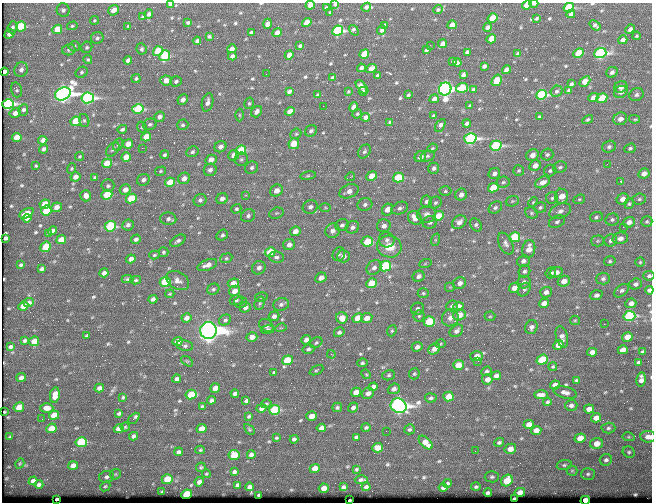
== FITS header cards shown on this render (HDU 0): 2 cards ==
NAXIS1  =                  650 / Width of table row in bytes
NAXIS2  =                  500 / Number of rows in table

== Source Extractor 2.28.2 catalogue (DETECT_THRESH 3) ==
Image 650 x 500 px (HDU 0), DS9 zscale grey, 1 PNG px = 1 image px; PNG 654 x 504 px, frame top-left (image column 1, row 500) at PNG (2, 3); each listed source drawn as its Kron ellipse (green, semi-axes under 4 px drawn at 4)
Background 363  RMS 1.2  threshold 3.7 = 3 sigma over >= 5 px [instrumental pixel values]
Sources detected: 598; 1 with non-positive FLUX_AUTO (blend fragments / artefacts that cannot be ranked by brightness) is neither listed nor drawn; of the other 597, the 500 brightest by FLUX_AUTO listed and drawn (97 fainter detections omitted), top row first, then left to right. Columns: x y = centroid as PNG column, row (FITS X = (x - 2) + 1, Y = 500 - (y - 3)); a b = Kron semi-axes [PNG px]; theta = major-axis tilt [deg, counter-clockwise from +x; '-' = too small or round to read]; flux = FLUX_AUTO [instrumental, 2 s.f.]
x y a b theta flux
534 3 4 3 - 200
170 4 3 3 - 120
335 4 4 3 - 170
310 5 4 4 - 790
527 5 5 4 - 2400
366 7 5 4 - 260
326 8 4 3 - 190
569 8 5 4 - 5000
63 10 7 6 - 240
114 10 6 5 - 790
438 10 5 4 - 120
330 12 3 3 - 98
149 14 4 4 - 280
571 14 4 4 - 310
143 17 3 3 - 120
493 18 5 4 - 3100
536 18 4 3 - 120
94 20 4 4 - 98
188 22 4 3 - 120
307 23 5 4 - 1500
267 24 5 4 - 540
384 25 3 3 - 120
452 25 5 4 - 660
595 25 6 3 -38 190
21 26 5 5 - 3700
72 26 5 4 - 120
128 26 3 3 - 92
13 27 6 5 - 180
487 27 4 3 - 270
57 29 5 4 - 1800
630 29 5 4 - 290
354 30 6 3 -53 200
382 30 5 3 - 270
338 31 5 5 - 11000
251 32 4 3 - 160
277 33 5 4 - 800
9 34 5 4 - 440
209 36 4 3 - 130
637 36 4 3 - 96
97 38 6 5 - 210
491 39 5 4 - 1700
623 40 5 4 - 480
197 41 4 4 - 240
443 44 5 4 - 660
430 45 2 2 - 150
74 46 6 5 - 170
300 46 4 3 - 180
87 47 6 5 - 140
142 49 6 5 - 140
232 49 4 4 - 370
69 50 6 5 - 230
426 50 3 3 - 150
158 51 5 4 - 4300
467 52 4 3 - 230
579 53 5 4 - 2400
600 53 6 5 - 17000
364 54 5 4 - 3400
518 54 4 3 - 230
289 55 5 4 - 780
165 56 5 5 - 4600
232 56 4 4 - 280
88 60 5 4 - 120
128 60 4 4 - 360
453 61 3 3 - 110
457 62 4 3 - 220
484 66 4 3 - 220
361 68 4 3 - 300
371 68 5 4 - 650
21 70 7 6 - 350
507 70 5 4 - 610
4 72 4 3 - 570
82 72 6 5 - 150
612 72 6 5 - 280
266 74 2 2 - 94
378 75 4 3 - 190
463 75 4 3 - 210
136 78 4 4 - 160
332 78 4 3 - 180
166 80 6 5 - 600
497 80 6 4 58 2400
176 81 6 5 - 200
585 81 6 4 42 1300
571 84 4 3 - 150
362 87 8 4 -48 310
621 87 7 5 25 440
462 88 6 4 16 3700
445 89 6 6 - 45000
473 89 4 3 - 110
16 90 7 5 -74 160
569 90 3 3 - 140
289 91 4 3 - 220
348 91 3 3 - 93
363 91 4 4 - 240
557 91 6 5 - 180
621 92 7 5 33 420
63 94 8 6 28 53000
318 95 4 3 - 98
408 95 3 3 - 100
542 95 5 4 - 11000
636 95 7 6 - 260
88 98 6 5 - 19000
593 98 5 4 - 840
602 98 5 4 - 3100
434 99 4 4 - 440
183 100 5 5 - 440
207 102 9 5 76 430
249 103 6 4 74 120
8 104 6 5 - 16000
323 106 2 2 - 120
470 106 4 3 - 170
354 107 5 4 - 570
138 109 6 5 - 5200
23 110 6 4 69 310
290 111 5 4 - 700
257 112 6 5 - 380
15 113 6 5 - 470
357 114 5 4 - 110
239 115 6 4 -90 130
434 116 4 3 - 130
159 117 5 5 - 330
365 117 5 4 - 420
539 117 3 3 - 110
588 119 6 4 32 140
620 119 7 6 - 500
634 119 5 3 - 200
84 120 6 5 - 160
76 121 5 4 - 3100
390 122 4 3 - 130
467 123 4 3 - 220
150 124 7 5 22 180
183 125 5 5 - 180
440 125 7 4 61 420
142 127 6 4 -64 110
122 129 5 4 - 200
311 131 6 5 - 210
296 134 6 5 - 130
17 137 5 4 - 1600
146 137 5 4 - 1500
470 138 6 5 - 19000
43 140 4 4 - 470
128 144 5 4 - 880
294 144 5 5 - 1700
118 145 6 4 62 150
496 146 6 5 - 11000
220 147 6 5 - 370
609 147 7 6 - 210
142 148 2 2 - 650
432 148 5 4 - 110
630 148 6 4 20 160
44 149 5 4 - 240
113 149 8 5 49 190
241 150 5 4 - 3500
364 151 7 5 55 200
192 152 6 5 - 180
165 155 4 4 - 160
234 155 5 5 - 740
532 155 6 5 - 470
547 155 6 6 - 180
428 156 7 5 16 200
80 157 4 4 - 110
126 157 5 4 - 1200
420 157 6 5 - 560
241 159 7 6 - 230
211 160 5 5 - 680
107 163 5 4 - 2000
607 164 3 2 - 230
36 166 3 2 - 93
535 166 6 5 - 640
560 167 7 5 23 180
252 168 6 6 - 220
434 168 5 5 - 270
72 169 5 4 - 100
210 170 6 6 - 350
519 170 5 5 - 140
161 171 6 4 16 120
550 171 6 5 - 190
644 173 6 5 - 590
494 174 6 5 - 340
308 176 8 4 9 160
372 176 5 4 - 1700
75 177 5 4 - 490
95 177 4 3 - 110
350 177 5 3 - 99
184 178 6 5 - 570
398 178 5 5 - 4600
143 180 6 5 - 350
621 181 3 3 - 110
170 182 5 4 - 2100
503 182 6 5 - 160
542 182 7 5 27 640
108 186 6 6 - 200
493 188 5 4 - 2800
125 190 5 5 - 670
276 191 6 5 - 670
349 191 10 6 23 630
445 191 6 5 - 130
107 195 5 4 - 3000
246 195 3 3 - 130
461 195 6 5 - 450
86 196 5 5 - 530
562 196 8 6 -85 1100
131 198 5 4 - 2800
552 198 6 6 - 170
222 199 6 5 - 390
579 199 6 4 22 110
623 199 6 5 - 600
639 199 6 5 - 150
200 200 7 6 - 240
512 201 7 5 21 120
426 202 6 5 - 250
533 202 5 4 - 98
435 203 6 5 - 180
45 204 5 4 - 1700
629 204 5 4 - 130
365 205 7 6 - 300
56 207 5 4 - 550
310 207 8 6 26 370
540 207 6 5 - 190
325 208 5 3 - 93
400 208 8 6 25 280
495 208 7 5 34 190
236 209 5 4 - 140
387 210 6 5 - 1100
46 211 5 4 - 3100
560 211 11 7 24 400
26 213 7 4 29 1100
276 213 7 5 19 130
531 213 7 5 -22 150
427 214 9 8 - 440
248 216 7 6 - 230
439 216 5 4 - 1700
596 217 6 5 - 160
27 218 4 4 - 350
415 218 7 6 - 1100
168 219 8 6 -3 270
612 220 6 6 - 200
430 222 7 6 - 270
459 222 8 6 39 410
557 222 8 5 27 210
629 222 6 5 - 470
647 222 6 5 - 130
128 225 6 5 - 250
342 225 7 5 25 250
476 225 7 5 -53 180
110 226 6 5 - 6100
384 226 7 6 - 430
352 227 7 6 - 320
623 227 2 2 - 250
53 231 5 4 - 300
295 231 5 4 - 660
333 231 7 7 - 500
49 234 4 3 - 110
222 235 6 5 - 200
514 237 5 5 - 4800
5 238 4 3 - 250
620 238 8 6 12 380
136 239 5 4 - 290
61 240 5 4 - 1100
387 240 8 7 - 360
435 240 6 4 72 120
178 241 8 5 32 230
367 241 6 5 - 2800
598 241 6 5 - 150
611 241 6 6 - 220
506 243 11 7 -65 350
289 245 6 5 - 470
46 247 6 4 41 2200
389 247 12 11 - 1600
529 249 9 6 77 870
163 252 5 5 - 130
270 252 5 4 - 2500
339 254 7 6 - 210
154 255 5 4 - 120
343 256 6 6 - 470
276 257 7 5 -7 260
226 258 6 4 23 140
131 259 5 4 - 560
523 261 6 5 - 310
610 261 6 4 14 130
640 262 4 4 - 100
425 264 6 4 20 97
21 265 4 3 - 130
207 265 10 5 20 550
385 266 6 5 - 6900
259 268 7 6 - 330
374 268 8 6 50 390
42 269 4 3 - 190
524 271 6 5 - 200
556 272 6 5 - 440
104 273 4 4 - 360
551 273 6 5 - 210
419 276 6 5 - 340
649 276 5 4 - 170
321 278 6 5 - 650
127 279 6 4 1 150
603 279 7 6 - 200
136 280 5 4 - 130
178 281 12 8 -30 510
564 281 6 5 - 660
165 282 5 5 - 5400
524 282 7 6 - 320
233 283 5 4 - 850
371 283 5 5 - 2300
460 283 6 5 - 420
636 284 6 5 - 230
450 287 5 5 - 110
514 288 5 5 - 600
213 289 6 5 - 170
524 290 7 5 52 190
649 290 4 4 - 300
234 291 6 5 - 710
621 291 8 5 39 250
546 292 6 5 - 380
423 293 5 4 - 130
170 294 4 3 - 94
596 295 6 4 20 260
261 297 6 5 - 130
153 299 4 4 - 310
236 300 6 5 - 180
241 302 6 5 - 220
29 303 5 4 - 300
260 303 7 5 71 150
544 303 5 4 - 670
631 303 5 5 - 490
281 304 8 6 16 260
23 306 5 4 - 1300
452 306 6 5 - 190
245 307 6 5 - 440
458 307 5 4 - 1200
418 309 6 6 - 250
459 315 6 5 - 830
274 316 5 4 - 310
419 316 5 5 - 140
490 316 5 5 - 100
629 316 6 5 - 13000
186 318 5 4 - 510
342 318 6 5 - 920
358 318 5 4 - 1700
367 318 6 5 - 680
450 318 9 8 - 440
225 320 6 5 - 190
575 320 5 4 - 98
429 322 5 5 - 3500
604 324 2 2 - 330
266 326 8 6 -34 310
531 327 7 6 - 300
281 328 6 3 15 93
268 329 7 3 8 120
208 331 8 8 - 120000
392 331 6 4 68 120
456 331 7 5 37 320
339 332 5 4 - 210
87 336 3 3 - 93
252 337 5 4 - 530
562 337 11 6 -75 400
627 337 5 4 - 1100
306 340 5 4 - 400
25 341 4 3 - 150
34 341 5 4 - 1100
177 341 5 4 - 1100
316 343 6 5 - 140
440 344 5 4 - 100
558 345 5 4 - 870
185 346 8 5 -11 190
10 347 4 3 - 210
417 347 5 4 - 340
308 349 6 4 14 190
434 349 6 5 - 510
623 350 5 4 - 740
592 352 5 4 - 400
643 352 4 3 - 200
331 354 4 2 - 240
477 356 6 5 - 720
287 360 5 4 - 2700
542 360 6 5 - 3900
187 361 7 3 -36 100
478 361 2 2 - 160
639 362 4 3 - 160
362 363 5 4 - 150
458 365 5 5 - 1200
553 367 4 4 - 100
316 370 7 4 27 120
486 371 5 4 - 210
274 372 3 3 - 120
366 374 5 4 - 99
414 374 6 5 - 120
389 375 6 5 - 150
496 376 5 4 - 420
21 377 5 4 - 310
176 379 4 4 - 260
487 379 5 5 - 600
576 380 4 3 - 120
641 380 7 4 81 530
555 385 5 4 - 770
373 387 5 4 - 500
99 388 5 4 - 370
215 388 5 4 - 970
394 389 6 5 - 280
356 392 5 4 - 760
565 392 12 6 -13 400
235 393 4 3 - 200
368 393 6 5 - 380
55 395 7 5 80 960
191 395 6 5 - 2400
541 395 7 4 -1 430
448 396 5 5 - 1300
123 397 3 3 - 110
431 398 6 4 6 200
211 400 4 4 - 250
246 401 4 4 - 220
547 402 4 4 - 150
266 404 5 3 - 110
571 405 6 5 - 260
202 406 3 3 - 100
399 406 8 7 - 51000
19 407 5 4 - 1500
337 407 5 4 - 140
353 407 5 4 - 290
47 408 6 5 - 720
261 408 5 4 - 300
589 409 5 4 - 620
274 410 5 5 - 7800
5 412 3 2 - 97
119 413 4 3 - 190
54 415 5 4 - 1400
249 416 4 3 - 130
312 416 5 4 - 1000
134 418 6 3 45 260
596 418 5 4 - 690
42 419 2 2 - 150
529 424 5 4 - 660
125 427 4 4 - 120
366 427 4 4 - 140
51 428 5 4 - 1400
321 428 4 4 - 370
608 428 7 5 3 180
119 429 5 4 - 1000
201 429 5 4 - 950
249 429 6 3 -45 93
410 429 5 5 - 150
536 430 5 4 - 640
386 431 2 2 - 400
133 436 4 4 - 270
10 437 4 3 - 110
356 437 4 3 - 150
629 437 6 4 -11 100
648 437 8 6 -7 530
276 438 3 3 - 95
580 438 5 4 - 930
294 439 4 3 - 180
81 442 6 5 - 4500
426 442 8 5 -46 840
499 442 5 4 - 160
596 443 6 5 - 880
378 448 5 4 - 890
510 449 6 5 - 650
200 450 5 4 - 120
475 451 2 2 - 260
179 452 4 4 - 230
629 452 6 5 - 150
234 455 5 5 - 1800
251 455 4 4 - 330
606 460 6 5 - 240
20 463 5 3 - 92
73 465 5 4 - 620
564 465 7 5 10 170
201 467 5 4 - 120
315 468 5 4 - 1100
356 469 3 3 - 100
572 471 5 5 - 120
234 472 4 3 - 200
115 474 6 5 - 130
206 474 4 4 - 99
588 474 7 6 - 200
106 477 7 6 - 250
492 477 7 5 5 190
167 479 5 5 - 2300
361 480 6 3 3 210
33 481 4 4 - 330
507 481 6 5 - 2500
199 482 5 4 - 440
448 483 4 4 - 120
39 484 4 3 - 220
237 485 4 3 - 200
105 486 5 4 - 130
250 487 5 4 - 350
343 487 4 3 - 160
366 487 4 3 - 160
476 487 5 4 - 160
324 488 5 4 - 770
443 488 4 4 - 230
162 492 3 3 - 120
520 492 5 4 - 700
488 493 4 3 - 210
186 494 5 4 - 4000
259 495 3 3 - 110
56 499 3 3 - 300
514 499 4 3 - 280
349 500 3 2 - 130
585 500 4 4 - 1800
At the frame edge (FLAGS 8, measured only in part): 10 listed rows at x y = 534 3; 170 4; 335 4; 310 5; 527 5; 4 72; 649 276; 649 290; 648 437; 585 500
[97 fainter detections neither listed nor drawn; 1 non-positive-flux detection neither listed nor drawn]